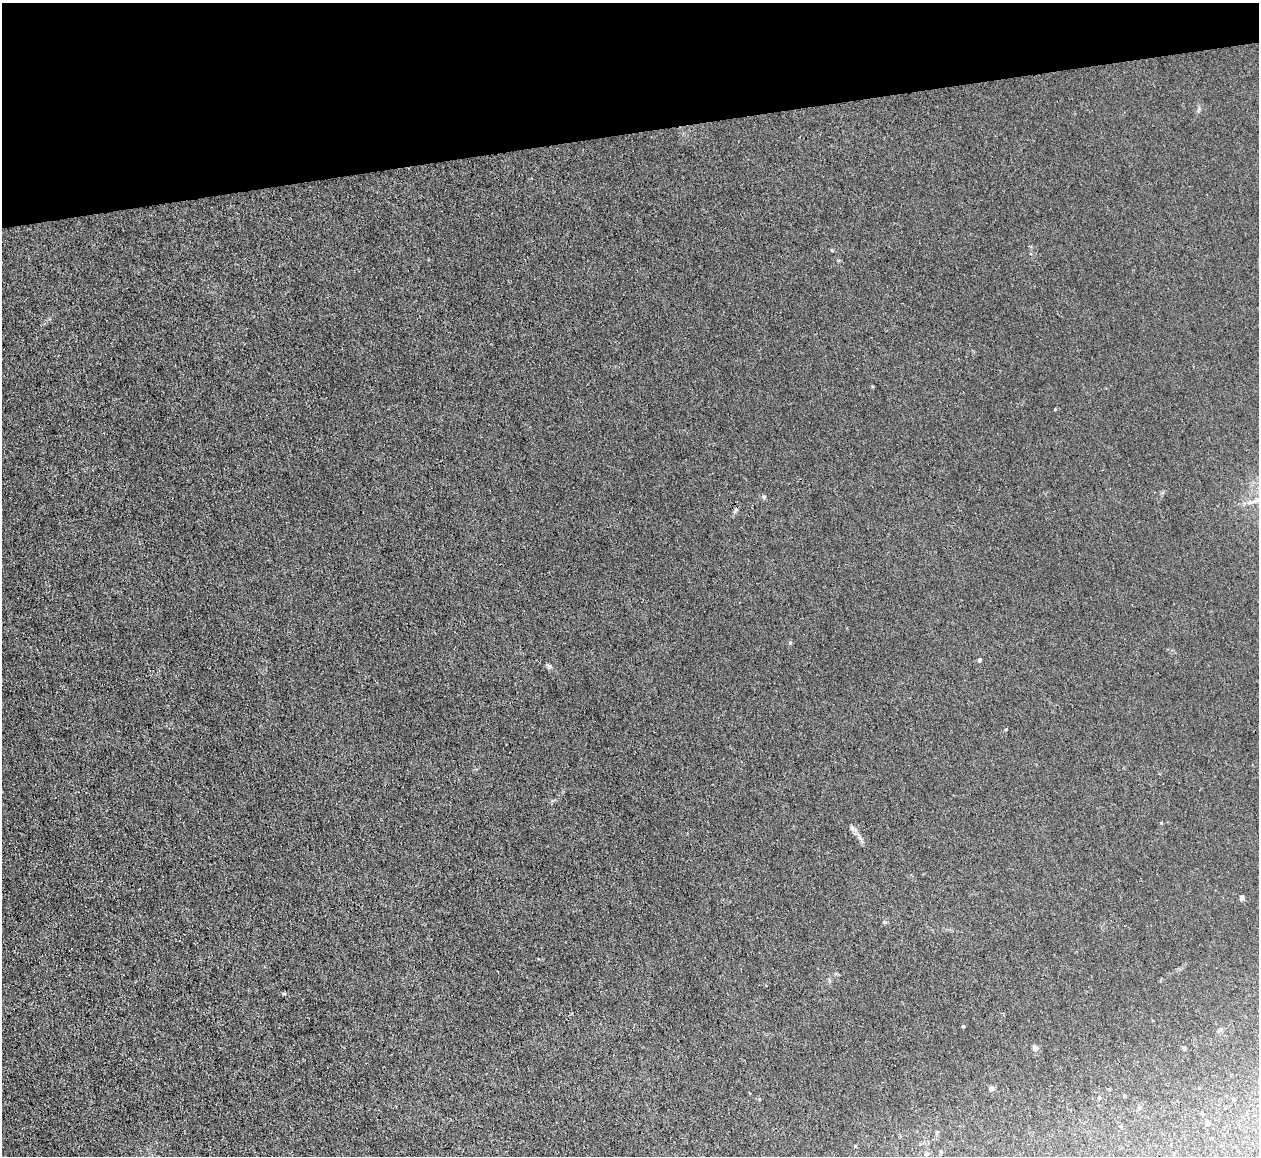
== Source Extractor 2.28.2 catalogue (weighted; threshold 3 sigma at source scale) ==
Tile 3 of 4 x 4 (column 3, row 1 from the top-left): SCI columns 2516-3772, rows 3598-4751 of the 5030 x 5006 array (HDU 1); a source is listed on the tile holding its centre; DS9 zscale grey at full resolution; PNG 1261 x 1158 px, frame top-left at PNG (2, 3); no overlay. Shown black and unused: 11% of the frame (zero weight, under 3 of 4 exposures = <1% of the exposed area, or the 3 px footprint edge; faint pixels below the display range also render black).
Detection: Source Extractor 2.28.2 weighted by HDU 2 'WHT'; one run over the whole footprint, this tile lists its part. Background 0.0222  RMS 0.0058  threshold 0.0259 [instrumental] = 3 sigma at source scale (4.5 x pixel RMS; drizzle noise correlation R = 1.50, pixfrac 1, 0.05/0.05 arcsec/px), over >= 5 px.
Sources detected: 16; all 16 listed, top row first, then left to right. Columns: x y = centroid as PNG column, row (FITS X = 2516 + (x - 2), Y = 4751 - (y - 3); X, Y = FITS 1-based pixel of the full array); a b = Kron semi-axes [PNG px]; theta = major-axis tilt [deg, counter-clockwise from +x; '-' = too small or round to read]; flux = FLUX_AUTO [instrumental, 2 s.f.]
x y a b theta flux
1055 409 3 3 - 0.4
764 497 5 5 - 0.79
790 642 5 4 - 0.7
979 660 4 4 - 1.4
549 666 7 5 -2 1.1
1242 898 5 5 - 1.5
963 1026 4 4 - 0.61
1221 1029 5 5 - 0.76
1034 1047 8 6 -59 1.5
1184 1048 4 4 - 0.86
991 1088 5 5 - 1.9
1099 1098 4 4 - 0.55
1139 1107 5 4 - 0.67
1208 1123 6 5 - 1.1
941 1151 5 4 - 0.7
926 1154 6 5 - 1.1
Unlisted compact peaks at least as high as the median listed source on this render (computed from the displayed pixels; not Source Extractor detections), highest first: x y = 852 828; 1161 823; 1006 729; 832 250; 860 838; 855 1146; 1198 110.